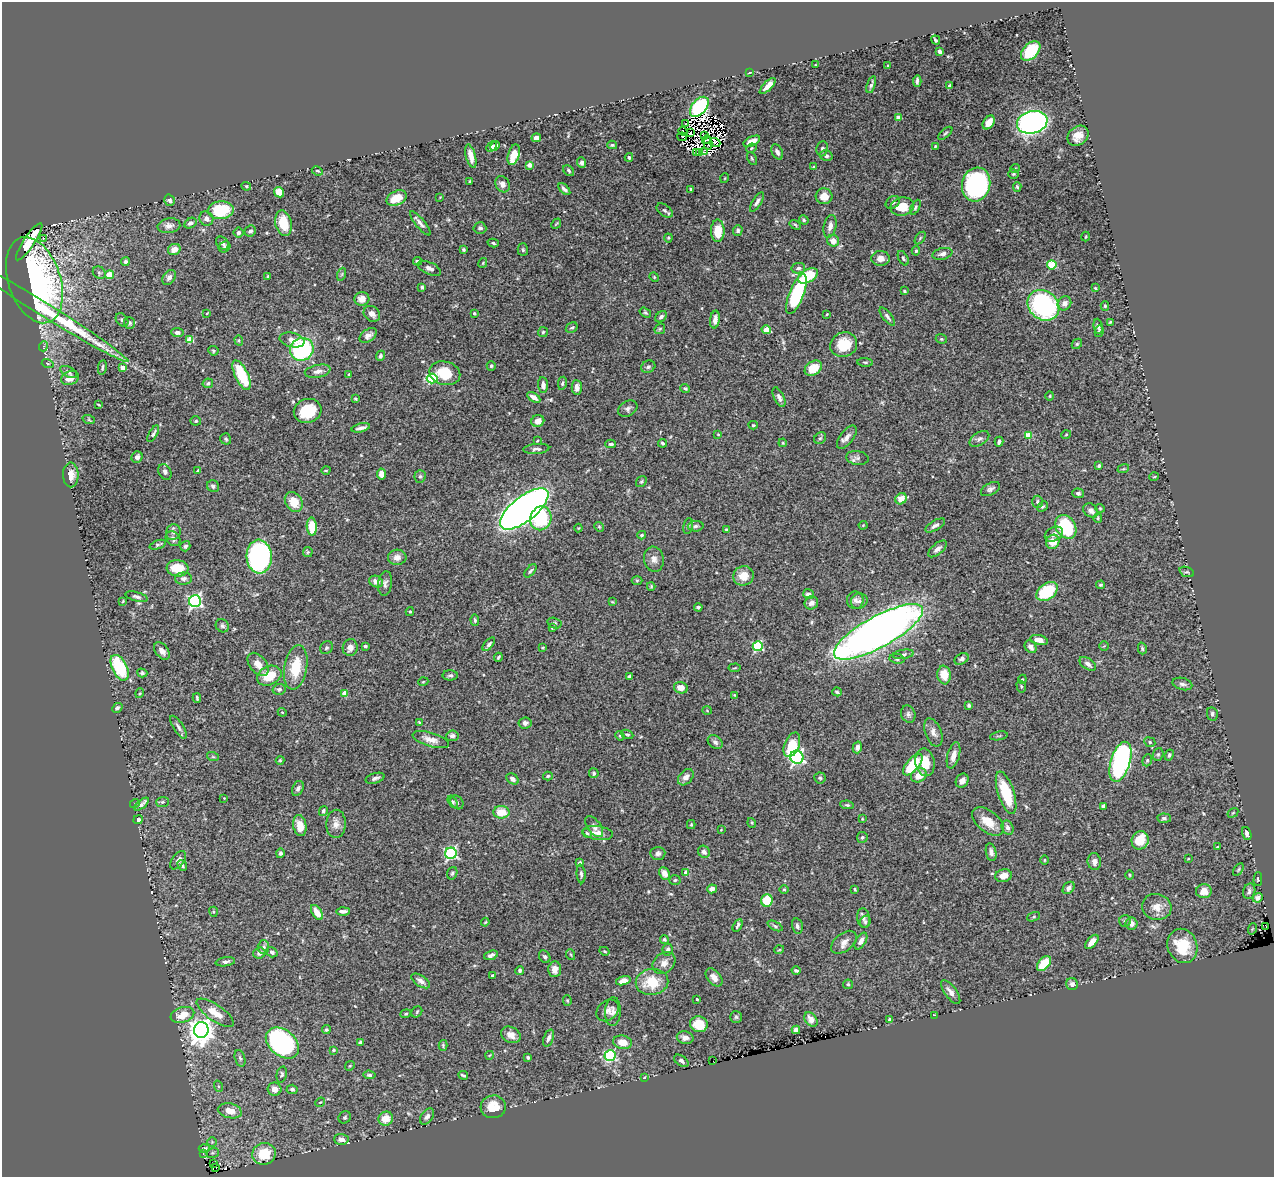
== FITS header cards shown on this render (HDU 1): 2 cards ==
NAXIS1  =                 1272
NAXIS2  =                 1175

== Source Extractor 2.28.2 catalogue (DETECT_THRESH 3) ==
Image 1272 x 1175 px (HDU 1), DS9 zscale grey, 1 PNG px = 1 image px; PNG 1276 x 1179 px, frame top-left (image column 1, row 1175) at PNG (2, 2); each listed source drawn as its Kron ellipse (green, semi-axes under 4 px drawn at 4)
Background 1.56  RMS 0.02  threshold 0.0605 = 3 sigma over >= 5 px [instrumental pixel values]
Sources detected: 496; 5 with non-positive FLUX_AUTO (blend fragments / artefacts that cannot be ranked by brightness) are neither listed nor drawn; the other 491 listed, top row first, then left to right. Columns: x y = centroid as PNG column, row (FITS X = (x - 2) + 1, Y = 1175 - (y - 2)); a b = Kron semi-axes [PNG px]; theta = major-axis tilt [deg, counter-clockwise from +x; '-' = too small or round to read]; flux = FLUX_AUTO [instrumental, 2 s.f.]
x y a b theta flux
936 40 5 3 - 2
940 51 4 3 - 4.2
1031 51 11 7 45 57
815 65 3 2 - 0.94
888 65 4 3 - 1.2
750 72 4 2 - 1
917 81 6 3 86 2.9
871 85 9 4 70 3.8
768 86 10 4 46 10
950 86 4 3 - 2.3
699 107 12 7 49 150
898 118 4 4 - 12
989 122 7 5 56 15
1032 122 15 11 12 450
685 124 3 2 - 1.5
683 131 4 2 - 3.4
691 133 2 2 - 0.78
945 133 9 4 41 2.4
704 136 3 2 - 1.3
1078 136 11 9 42 18
682 137 5 3 - 2.4
536 138 5 4 - 6.5
707 140 5 2 - 1.5
752 141 9 4 25 11
708 143 6 2 90 1.5
715 143 5 3 - 1.3
612 145 5 4 - 1.8
495 146 5 4 - 5.3
935 146 3 2 - 1.1
491 147 6 4 46 4.4
751 148 5 4 - 1.6
822 149 8 6 82 3.1
700 152 3 2 - 9.5
705 152 4 3 - 2.7
777 152 8 5 -63 5.6
696 153 3 2 - 2.8
514 155 10 5 73 25
471 156 12 5 -75 12
826 156 6 5 - 3.4
629 157 4 3 - 2.1
752 158 7 4 -62 2
581 162 5 4 - 4.1
530 165 4 4 - 14
814 167 4 3 - 1.4
1015 168 5 3 - 1.1
317 171 6 4 -26 1.8
569 171 6 4 -47 2.3
1013 174 5 4 - 1.7
725 178 5 3 - 0.97
470 181 3 2 - 1.2
502 184 8 7 - 7.2
976 184 17 14 75 310
246 186 5 3 - 1.9
1017 187 5 4 - 1.9
564 189 7 3 -46 4.1
691 189 3 3 - 2.6
279 192 6 4 -47 15
824 196 8 8 - 15
440 197 3 3 - 0.91
396 198 10 7 26 27
170 200 6 5 - 4.2
757 202 11 4 57 4
893 202 8 5 35 3.3
902 206 12 9 12 28
915 207 8 4 62 2.2
221 210 13 9 3 63
665 210 9 5 -37 3.2
206 219 7 6 - 5.6
804 220 5 4 - 2.1
190 223 7 5 30 4.6
284 223 13 8 -77 29
420 223 15 4 -51 6.1
556 224 5 2 - 1.3
795 225 6 4 -34 1.7
169 226 11 7 9 7.5
830 226 11 6 78 7.2
480 228 6 5 - 3.3
738 230 5 4 - 2.8
250 231 6 5 - 3.3
718 231 11 6 -90 26
238 232 5 5 - 3.6
1086 237 5 2 - 1.1
43 238 3 2 - 3.9
668 238 4 4 - 1.4
920 238 7 3 54 2
833 241 6 5 - 10
29 242 22 5 56 50
222 243 7 5 -48 4
493 243 6 4 -15 2.3
224 247 6 5 - 3.3
463 249 3 3 - 2.2
174 250 6 5 - 13
523 250 6 5 - 2.1
916 251 5 4 - 2.2
942 254 10 6 12 5.5
881 258 9 7 -1 9.1
903 258 8 4 -61 2.6
125 261 4 4 - 2.9
417 261 4 3 - 3.4
483 263 5 3 - 1.3
1052 265 4 4 - 63
429 268 12 6 -24 5.9
798 268 7 5 11 4.1
99 273 7 5 -43 3.1
342 274 7 4 71 2.1
109 275 4 4 - 30
268 276 3 3 - 1.6
808 276 11 6 29 48
169 277 8 6 54 5.4
654 277 5 4 - 1.5
34 280 44 26 -72 270
422 287 3 3 - 2.5
1095 288 3 2 - 1.3
904 291 4 3 - 1.5
796 294 21 7 69 140
362 299 7 7 - 11
1064 303 7 6 - 6.6
1043 305 17 14 -39 240
1105 306 4 4 - 1.9
47 311 96 7 -32 120
207 313 4 2 - 0.9
474 313 3 3 - 1.7
645 313 6 4 -33 2
372 314 9 7 -41 7.8
827 314 4 3 - 1
887 316 11 4 -52 3.8
661 317 6 4 41 4
122 320 7 5 -46 3.3
715 320 9 5 83 7.4
1110 322 3 2 - 1.2
129 323 6 5 - 3.2
1098 326 7 4 -82 3
572 328 6 5 - 2.4
660 329 6 5 - 2
766 330 5 4 - 25
1099 331 6 4 78 2.2
177 332 6 4 -6 5.1
543 332 5 5 - 2
368 335 9 6 36 6.1
941 339 6 4 -21 2.1
190 340 4 4 - 34
239 340 5 4 - 1.7
292 340 13 7 -13 11
1077 344 6 4 45 1.8
844 345 14 12 28 39
44 346 5 3 - 1.4
302 349 12 11 - 140
213 351 5 4 - 2.2
380 356 5 4 - 2.6
865 362 8 3 -4 2
48 364 6 4 -16 2.1
491 366 4 4 - 2
102 367 7 3 81 2.3
648 367 7 6 - 3.1
123 368 4 4 - 13
813 368 9 6 34 25
318 371 13 6 12 6.8
69 372 9 5 -27 3.5
445 373 16 11 -14 37
242 375 16 6 -64 54
349 375 3 3 - 1.8
70 378 9 6 24 12
432 378 5 5 - 94
208 383 5 4 - 2.8
562 383 6 4 80 2.3
543 385 8 5 -85 5.7
577 387 7 5 -88 6.2
685 388 5 4 - 1.9
1050 396 5 3 - 1.2
534 397 7 4 -33 7.8
779 397 10 5 -65 4.8
355 399 4 3 - 1.4
98 405 3 2 - 1.4
628 409 10 7 30 4.4
308 411 14 12 19 47
89 420 6 4 -19 1.7
196 421 5 4 - 1.9
538 421 6 6 - 11
753 425 4 4 - 1.6
361 428 9 3 14 5.2
153 434 9 3 61 2.8
718 434 4 3 - 1
1029 435 4 4 - 30
1066 435 5 3 - 1.1
847 437 14 6 52 7.6
820 438 6 5 - 2.4
226 439 6 5 - 2.6
979 439 11 6 31 4.8
537 441 3 3 - 1
999 442 5 3 - 3.4
662 443 4 3 - 2.4
783 443 4 3 - 1.4
611 444 5 3 - 2.9
536 449 13 5 4 4.3
137 457 6 5 - 5
857 458 11 7 -8 4.8
1099 465 4 4 - 2.5
1123 469 6 3 18 1.3
326 470 4 3 - 1.1
198 471 3 3 - 2
165 472 8 6 -63 3.7
381 474 5 4 - 9.8
71 475 12 8 -90 11
420 476 6 5 - 2.5
1154 477 5 3 - 1
641 482 6 4 53 2.1
213 486 6 5 - 3.5
990 489 10 6 28 4.3
1078 493 6 5 - 4.4
901 499 6 5 - 14
294 502 10 8 -55 22
1038 502 6 5 - 3
1042 507 6 4 42 2.6
1100 508 5 4 - 1.5
524 509 29 12 39 1500
1091 510 8 6 -40 7.8
541 518 12 10 70 79
1098 518 5 4 - 1.6
863 525 4 4 - 1.2
935 525 11 4 30 4.6
312 526 9 5 -87 32
688 526 8 5 82 2.6
696 526 8 5 3 3.3
599 527 5 4 - 1.8
1066 527 13 9 -57 90
578 528 4 4 - 1.2
726 529 3 2 - 1.4
173 532 8 7 - 4.5
1054 534 9 7 28 6.9
642 535 4 3 - 1.8
173 539 8 6 -46 4.1
1053 542 7 6 - 21
158 545 8 4 19 2.5
185 546 5 5 - 3.4
937 549 11 5 41 5.8
308 552 5 5 - 1.8
259 557 17 12 -86 400
397 557 9 7 5 7.4
654 559 12 10 -80 8.1
177 568 11 8 -5 26
530 571 8 3 50 2.2
1187 572 8 5 -20 2.4
743 576 10 9 - 19
184 579 8 6 1 4.1
637 580 5 3 - 1.3
376 582 7 5 -27 8.5
385 583 12 7 84 5
1101 585 4 3 - 1.7
651 586 4 3 - 1.5
1047 591 12 8 36 66
808 594 5 4 - 6.7
136 597 11 4 -15 3.6
855 600 8 8 - 5
123 601 4 3 - 1.1
195 601 6 6 - 290
859 601 8 7 - 5.9
612 602 4 3 - 1.1
811 603 7 6 - 6
698 607 4 3 - 3.2
410 612 4 4 - 1.7
475 620 6 4 -87 2.1
554 623 7 5 -15 2.7
222 626 7 6 - 3.2
552 628 3 3 - 1.1
878 632 50 15 29 1300
1039 640 9 5 -13 11
489 644 8 4 49 3.7
365 646 3 3 - 1.9
758 646 5 5 - 99
1104 646 5 4 - 1.3
543 647 4 2 - 1.2
1031 647 7 5 -50 5.9
326 648 7 6 - 2.5
350 648 8 7 - 9.3
1142 648 6 4 -74 2.2
162 651 10 6 -52 7.4
903 654 10 4 9 3.8
498 657 4 2 - 1.7
897 659 7 5 -8 2.9
961 659 7 5 29 3.8
258 664 13 8 -52 13
1088 664 9 5 -36 5.5
296 667 22 11 80 40
120 668 14 7 -64 73
735 668 6 2 5 1.2
142 673 5 4 - 2.2
450 675 8 5 -1 2.9
944 675 9 7 -83 18
269 676 13 9 25 29
629 676 4 3 - 2.2
1022 679 5 4 - 1.6
423 682 5 3 - 1.1
1182 684 10 6 -15 4.8
1021 686 6 4 -74 2
681 688 7 5 -14 11
279 689 6 5 - 3.7
837 692 5 4 - 2.6
140 693 5 3 - 1.3
345 693 4 4 - 23
734 695 3 3 - 1.3
197 698 5 2 - 1.8
969 705 4 3 - 2.5
117 708 6 4 41 3.4
707 711 5 3 - 1.2
282 712 4 3 - 1.2
908 714 9 7 -67 4.2
1212 714 7 5 -80 3.7
419 723 4 3 - 1.3
525 723 6 5 - 4
178 727 13 5 -57 4.6
933 732 15 8 -68 8.3
627 734 6 4 -22 1.9
452 736 6 5 - 4.9
620 736 5 3 - 1.4
999 736 9 2 10 1.5
431 740 19 7 -16 11
715 742 8 6 -40 4.1
1150 742 6 4 -25 2.1
792 745 13 7 68 42
857 747 6 4 74 4.6
1158 754 6 5 - 2
953 755 13 6 75 9.6
1169 755 6 4 63 2.5
213 757 6 3 -19 1.6
797 757 7 6 - 310
280 760 4 4 - 1.3
1147 760 6 4 70 1.9
925 762 14 9 -79 23
1120 762 21 9 73 260
913 765 13 6 49 53
594 773 5 5 - 2.3
919 775 8 6 30 17
548 776 5 3 - 2.2
686 777 9 6 47 7.9
375 778 10 5 17 4.5
820 778 5 5 - 2.3
513 779 6 5 - 5.6
962 781 7 6 - 7.8
298 788 8 5 66 3.5
1006 793 22 8 -72 54
224 798 2 2 - 0.72
162 802 6 5 - 2.2
453 802 7 4 -60 1.9
457 802 7 6 - 3.8
135 803 5 3 - 1
142 804 8 3 40 6.9
847 805 7 4 -9 2
1103 806 4 4 - 2.3
323 811 5 4 - 3.4
501 812 8 6 -2 26
1233 813 6 4 31 1.5
1164 818 7 4 -5 3.1
862 819 4 3 - 1.1
138 820 5 4 - 5.1
988 821 18 10 -39 23
752 823 5 3 - 1.4
336 824 14 10 87 11
691 824 4 4 - 1.4
300 825 11 6 -81 16
594 827 12 6 -53 5
1008 828 7 5 -63 5.8
721 830 3 2 - 0.91
587 833 5 4 - 1.9
598 833 15 7 -8 11
1247 834 7 4 -71 3.7
862 837 5 5 - 2.7
1140 840 9 8 - 32
1218 847 3 2 - 1.5
704 852 6 5 - 6.1
991 852 9 5 -79 4.8
280 853 5 4 - 2.7
451 853 6 5 - 190
658 853 7 6 - 3.8
1188 859 4 2 - 1.2
178 860 10 6 54 5.9
1044 860 4 3 - 1.1
1094 862 8 6 -83 6
580 863 4 3 - 3.7
182 865 6 4 -50 3.3
1238 870 7 4 59 1.9
686 872 4 4 - 10
452 873 6 5 - 2.7
665 873 6 5 - 11
581 874 9 4 -85 3.2
1129 875 4 3 - 1.2
1003 876 8 6 13 10
1258 879 7 4 90 1.8
675 880 5 5 - 2.2
1069 888 7 5 49 5.3
712 889 5 4 - 7.7
855 889 4 3 - 1.4
784 890 5 3 - 1.3
1204 891 8 7 - 14
1249 891 8 6 75 4.2
1258 898 5 4 - 1.9
767 900 6 5 - 40
1157 907 15 13 -13 15
343 911 6 3 1 5.1
213 912 5 4 - 1.9
317 912 8 4 -57 15
1034 917 7 4 20 1.9
863 918 10 6 -82 4.7
1125 921 6 6 - 2.8
485 922 4 3 - 1.2
865 922 6 5 - 2.3
1131 924 6 6 - 7.5
738 925 7 3 62 2.9
775 926 8 4 -26 2.5
797 926 8 5 -77 3.8
1266 926 2 2 - 0.42
1252 929 6 3 71 1.2
664 939 5 4 - 2.2
861 941 9 5 58 7.1
844 942 15 8 39 9.2
1092 942 8 4 49 11
1182 946 17 14 -69 43
263 947 6 5 - 4
668 949 6 5 - 4.1
779 950 5 3 - 1.1
604 951 5 3 - 1.3
272 952 6 4 -37 3.4
259 953 6 5 - 6
491 955 7 4 19 4.9
571 955 5 3 - 1.6
545 957 7 5 -57 2.9
225 962 10 4 8 3.9
664 963 12 9 40 9.3
1044 964 9 5 49 35
555 969 7 6 - 8.2
520 971 4 4 - 2.4
796 971 4 3 - 2.5
492 975 3 2 - 1.2
714 977 10 6 -50 8.3
421 981 10 5 -33 5.8
623 981 7 4 16 10
652 982 16 13 10 39
848 984 5 4 - 1.9
1072 984 6 5 - 3.6
951 992 14 6 -53 7.9
697 999 3 2 - 1.5
567 1000 5 4 - 1.5
607 1010 12 9 41 7.6
417 1012 6 5 - 1.8
613 1012 14 8 86 7
215 1013 22 8 -35 18
406 1014 5 4 - 2.1
182 1015 12 7 18 20
935 1015 2 2 - 16
736 1017 6 6 - 2.5
811 1019 8 5 -53 9.7
890 1019 3 3 - 1.9
699 1024 9 8 - 32
201 1030 8 7 - 1300
326 1030 4 4 - 2.1
796 1030 4 4 - 24
511 1035 10 8 -27 9.8
548 1038 9 5 69 4.6
685 1038 8 6 -12 7.7
360 1042 4 3 - 2.8
623 1042 9 7 -11 18
282 1043 18 13 -40 280
443 1045 5 4 - 2
333 1050 3 2 - 1.4
490 1055 4 3 - 0.97
610 1056 5 5 - 160
528 1057 3 3 - 2.2
240 1058 8 5 -73 3
681 1061 8 5 -36 4.2
713 1061 3 2 - 4
350 1066 5 4 - 1.7
282 1074 8 5 76 2.6
369 1075 6 4 -6 2.7
463 1075 5 3 - 2.2
645 1077 4 3 - 1.2
218 1086 6 3 -71 1.6
275 1089 7 6 - 10
292 1089 5 4 - 2.5
320 1102 5 4 - 1.3
493 1107 12 11 - 20
230 1111 12 7 -13 16
427 1116 9 6 53 4.5
345 1117 6 5 - 2.5
386 1119 7 7 - 18
341 1139 7 5 -3 8.7
212 1142 5 5 - 1.9
204 1149 5 4 - 3.9
203 1153 3 2 - 2.8
213 1153 6 5 - 2.3
264 1154 12 10 17 47
214 1164 3 2 - 2.8
216 1168 2 2 - 3.5
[5 non-positive-flux detections neither listed nor drawn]